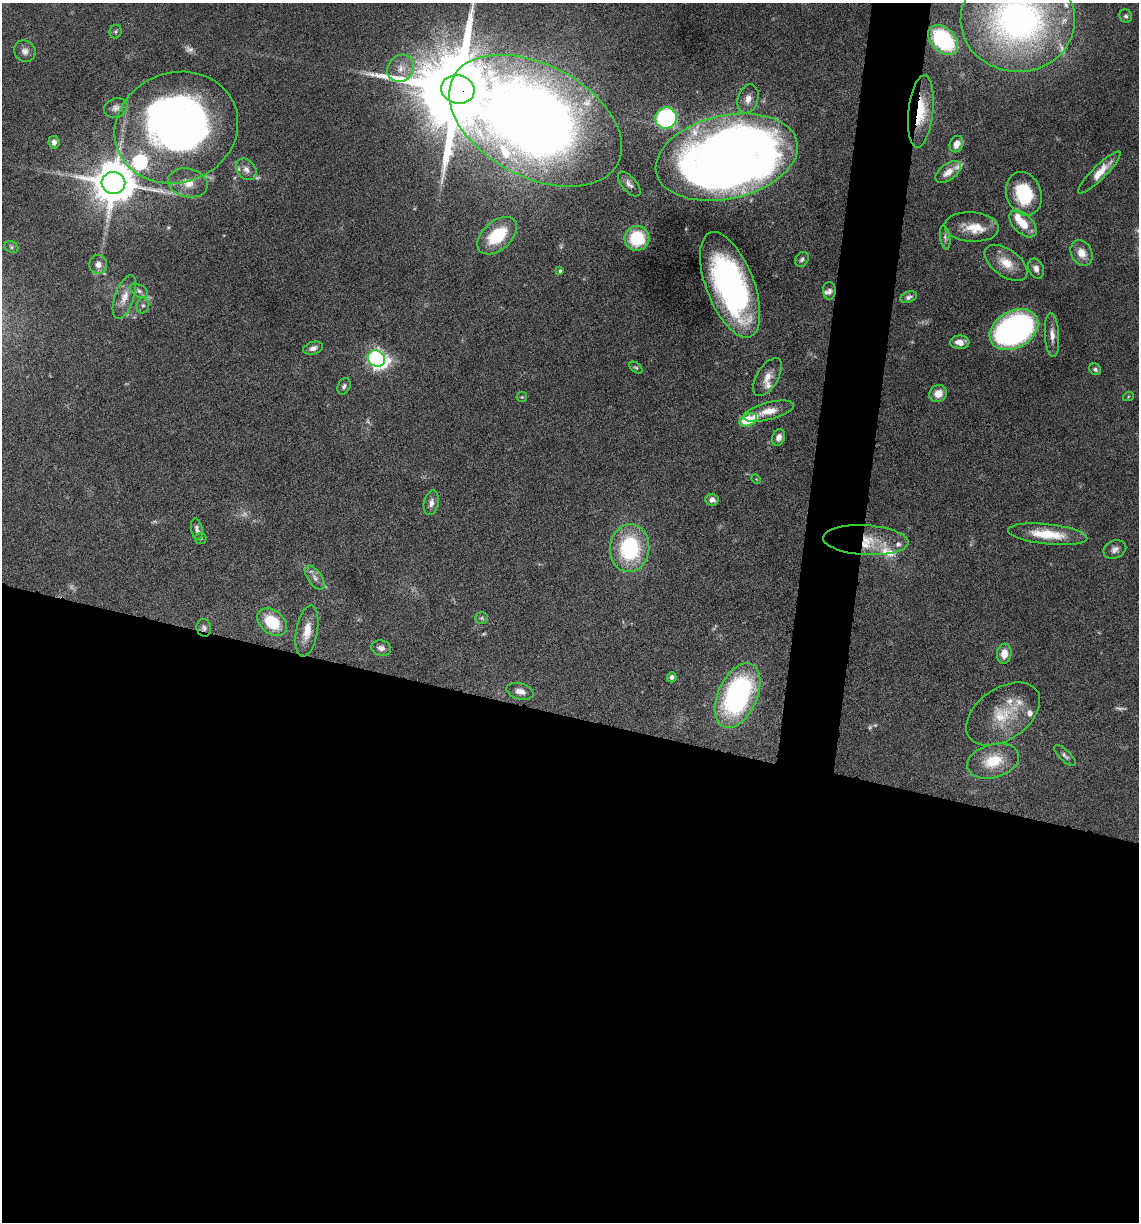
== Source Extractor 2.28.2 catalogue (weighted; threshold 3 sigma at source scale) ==
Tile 14 of 4 x 4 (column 2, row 4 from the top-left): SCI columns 1374-2510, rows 1-1220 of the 4903 x 4881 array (HDU 1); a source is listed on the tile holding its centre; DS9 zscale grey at full resolution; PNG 1141 x 1224 px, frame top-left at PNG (2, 3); each listed source drawn as its Kron ellipse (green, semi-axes under 4 px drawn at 4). Shown black and unused: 45% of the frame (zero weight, under 10 of 20 exposures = <1% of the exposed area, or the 3 px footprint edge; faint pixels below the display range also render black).
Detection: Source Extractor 2.28.2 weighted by HDU 2 'WHT'; one run over the whole footprint, this tile lists its part. Background 0.0404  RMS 0.0025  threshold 0.0103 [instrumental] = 3 sigma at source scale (4.09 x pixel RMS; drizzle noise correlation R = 1.36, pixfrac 0.8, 0.05/0.05 arcsec/px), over >= 5 px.
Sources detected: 107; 11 too faint to see at this stretch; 2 inside a brighter object's white glare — neither listed nor drawn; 16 inside a brighter listed object's ellipse — not listed separately; the other 78 listed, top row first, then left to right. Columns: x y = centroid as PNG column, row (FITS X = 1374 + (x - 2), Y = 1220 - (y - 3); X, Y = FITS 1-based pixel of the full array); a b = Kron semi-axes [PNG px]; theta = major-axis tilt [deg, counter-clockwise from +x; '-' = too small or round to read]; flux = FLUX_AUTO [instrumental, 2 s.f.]
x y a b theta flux
1126 16 7 6 - 0.54
1018 20 57 52 -2 100
116 32 7 6 - 0.45
943 40 18 11 -45 27
25 51 11 10 - 1.5
401 68 14 12 47 2.7
458 89 17 14 -14 4900
748 99 15 10 74 2.1
116 108 12 9 23 1.2
921 112 36 12 84 8.6
666 118 11 10 - 34
535 121 93 56 -28 490
176 128 63 55 21 120
54 142 6 5 - 1
957 144 8 6 67 2
727 157 72 41 13 320
246 169 12 9 -50 1.4
948 172 15 8 37 2.3
1099 173 29 6 45 3.4
113 183 12 11 - 1000
188 183 20 14 -13 3.9
629 184 15 7 -49 1.3
1024 194 22 17 -70 13
1023 224 16 9 -46 4.7
972 227 27 15 -4 4.5
497 236 23 14 41 12
945 237 12 5 -81 0.72
637 238 12 12 - 12
11 247 7 5 -23 0.47
1082 253 13 10 -62 2.8
802 259 8 6 55 0.74
1006 263 24 13 -36 4.5
98 264 9 9 - 1.5
1036 269 10 7 -67 1.3
560 271 4 4 - 0.45
730 285 56 24 -69 65
139 291 10 6 -30 0.81
829 291 9 6 -87 0.84
124 297 23 9 71 2.9
909 297 8 5 20 0.76
143 305 8 6 76 0.68
1014 330 26 18 29 79
1052 335 22 7 -86 2
960 342 9 6 -1 2
313 348 10 6 16 1.2
376 358 9 8 - 84
636 368 7 4 -38 0.39
1095 369 6 5 - 0.59
767 377 21 10 58 2.8
344 386 8 6 67 0.69
938 394 9 8 - 2.8
522 397 5 5 - 0.3
1128 397 5 3 - 0.25
769 411 26 8 14 4
748 420 9 6 24 11
779 437 8 6 69 1.4
756 479 5 4 - 0.23
712 500 6 6 - 1
431 503 12 7 78 1.3
197 529 11 5 -78 0.85
1048 534 40 10 -6 7.7
201 538 6 5 - 0.35
866 540 43 15 -3 8.5
630 548 24 19 84 23
1115 549 12 9 23 1.2
315 578 13 7 -56 1.4
482 618 6 5 - 0.48
272 622 16 11 -40 9
204 628 9 7 -76 0.74
307 631 26 10 80 3.9
381 648 10 7 -14 1.3
1004 654 10 7 84 2.7
672 677 5 4 - 0.59
520 691 14 8 -15 1.6
738 696 34 20 66 47
1003 714 41 25 35 9.9
1065 756 14 5 -43 0.81
993 761 26 16 16 7.4
Overlapping masked pixels (flux is a lower limit): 5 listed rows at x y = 458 89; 921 112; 535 121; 866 540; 204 628
Isophote crosses this tile's border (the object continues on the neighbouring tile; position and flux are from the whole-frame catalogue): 2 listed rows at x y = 1018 20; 535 121